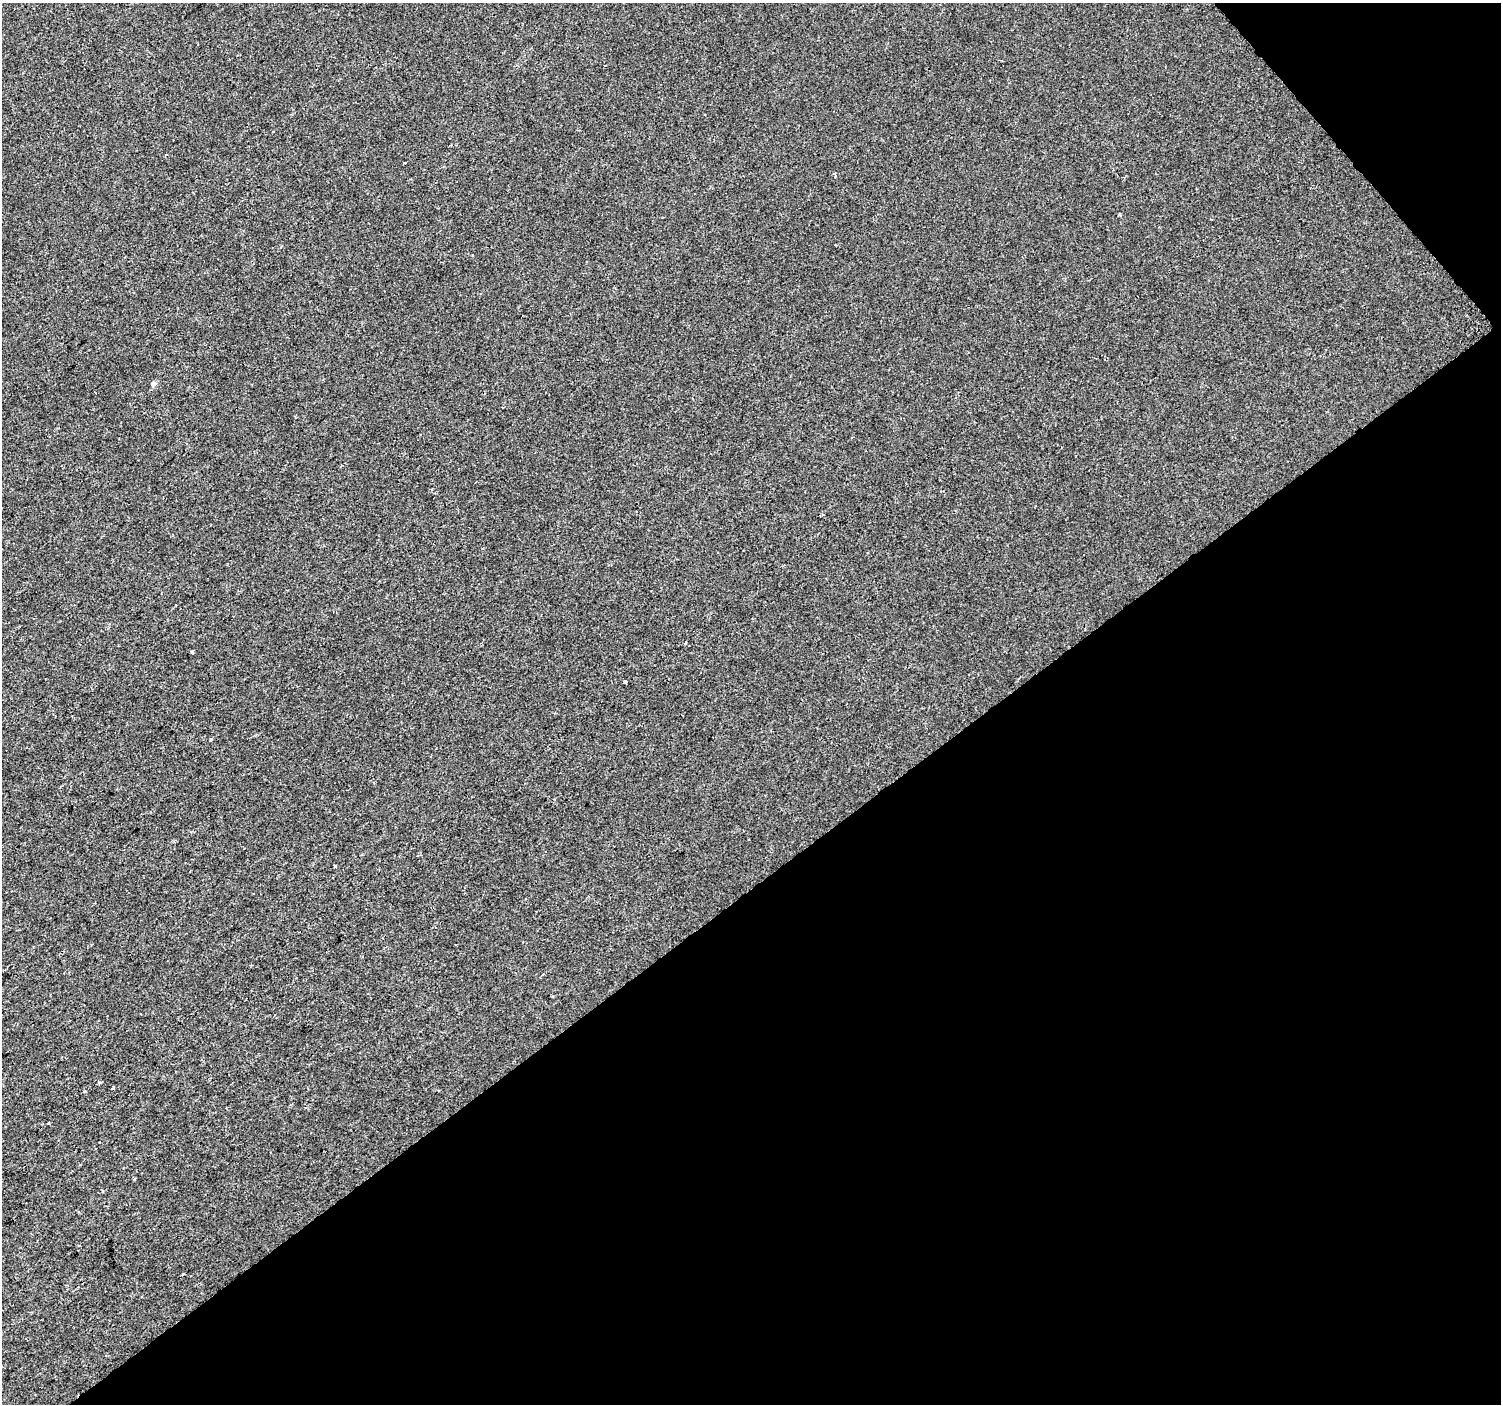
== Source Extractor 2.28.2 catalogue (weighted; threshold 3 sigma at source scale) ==
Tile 12 of 4 x 4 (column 4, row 3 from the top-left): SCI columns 4501-5999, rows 1607-3008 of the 6000 x 5953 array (HDU 1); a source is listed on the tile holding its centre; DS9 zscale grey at full resolution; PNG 1503 x 1406 px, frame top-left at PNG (2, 3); no overlay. Shown black and unused: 39% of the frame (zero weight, under 2 of 3 exposures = <1% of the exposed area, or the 3 px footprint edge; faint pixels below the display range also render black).
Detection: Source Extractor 2.28.2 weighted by HDU 2 'WHT'; one run over the whole footprint, this tile lists its part. Background -4.67e-05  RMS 0.0042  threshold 0.0187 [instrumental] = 3 sigma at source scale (4.5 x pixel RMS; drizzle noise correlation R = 1.50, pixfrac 1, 0.0396/0.0396 arcsec/px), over >= 5 px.
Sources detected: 13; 1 cosmic-ray / hot-pixel residue — not listed; the other 12 listed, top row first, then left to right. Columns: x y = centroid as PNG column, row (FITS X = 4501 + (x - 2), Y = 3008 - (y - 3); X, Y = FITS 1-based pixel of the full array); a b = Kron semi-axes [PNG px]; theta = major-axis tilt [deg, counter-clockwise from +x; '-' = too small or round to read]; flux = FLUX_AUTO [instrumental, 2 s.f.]
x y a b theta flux
834 173 5 3 - 0.37
154 384 5 5 - 1.6
686 642 3 3 - 0.55
192 652 4 3 - 3.6
625 682 3 3 - 1
211 740 3 3 - 1.3
335 866 3 3 - 1.6
113 1087 3 3 - 1.4
85 1092 3 3 - 1.1
48 1123 3 2 - 0.45
134 1179 3 3 - 1
183 1274 3 2 - 0.4